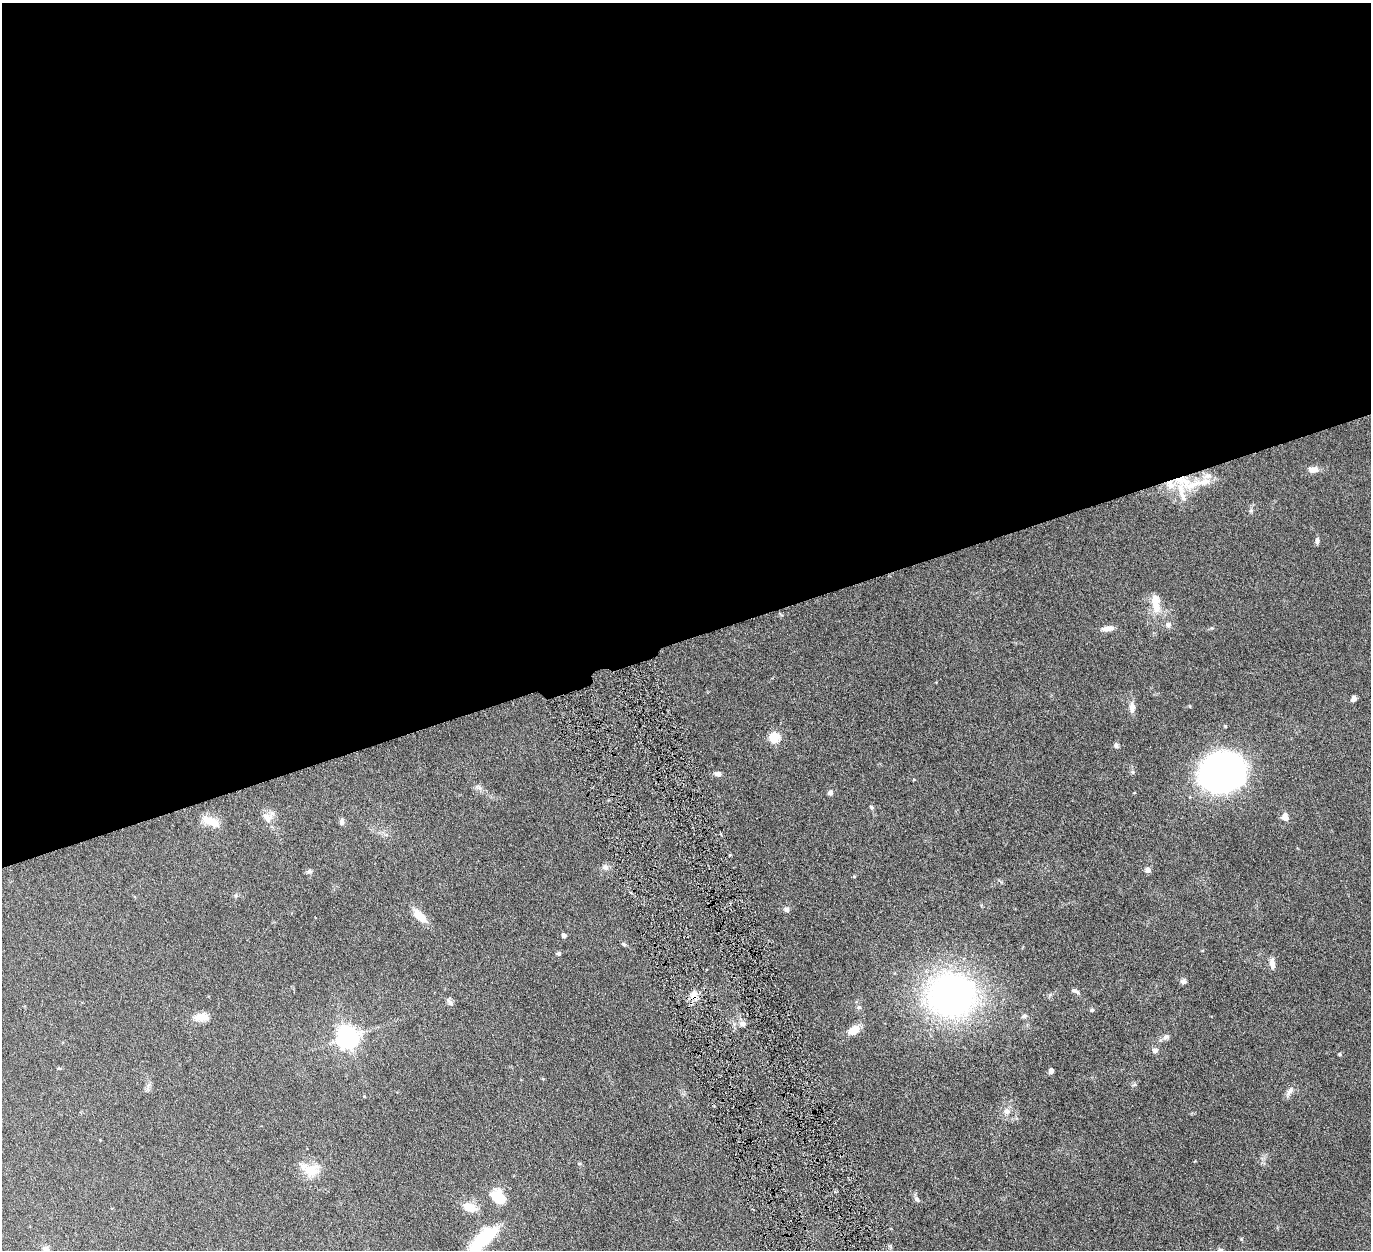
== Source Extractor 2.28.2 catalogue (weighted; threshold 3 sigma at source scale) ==
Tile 2 of 4 x 4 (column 2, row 1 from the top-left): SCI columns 1378-2746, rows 4035-5282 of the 5500 x 5446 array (HDU 1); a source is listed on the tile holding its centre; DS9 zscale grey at full resolution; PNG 1373 x 1252 px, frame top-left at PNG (2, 3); no overlay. Shown black and unused: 51% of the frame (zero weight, under 6 of 12 exposures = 1% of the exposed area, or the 3 px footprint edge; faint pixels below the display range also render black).
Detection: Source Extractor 2.28.2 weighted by HDU 2 'WHT'; one run over the whole footprint, this tile lists its part. Background 0.0511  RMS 0.0054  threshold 0.022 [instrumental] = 3 sigma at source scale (4.09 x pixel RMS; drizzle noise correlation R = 1.36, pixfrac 0.8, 0.05/0.05 arcsec/px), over >= 5 px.
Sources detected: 65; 7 inside a brighter listed object's ellipse — not listed separately; the other 58 listed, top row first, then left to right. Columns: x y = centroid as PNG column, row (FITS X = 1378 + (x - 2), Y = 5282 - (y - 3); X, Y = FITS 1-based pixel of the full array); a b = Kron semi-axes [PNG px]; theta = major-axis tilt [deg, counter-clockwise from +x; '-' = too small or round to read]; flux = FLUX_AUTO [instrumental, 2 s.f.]
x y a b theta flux
1314 470 13 8 3 3.2
1192 485 37 13 18 14
1251 511 6 5 - 0.8
1317 540 8 5 88 1.4
1156 606 17 10 -72 8.2
1168 625 8 7 - 1.9
1108 628 15 6 10 3.3
1353 699 6 5 - 1.9
1132 707 14 8 90 3.2
1225 726 4 4 - 0.53
774 738 13 12 - 7.3
1116 745 6 5 - 1.3
1222 772 30 25 19 290
718 774 9 6 -6 1.9
914 779 5 3 - 0.4
479 787 13 3 -24 1.3
830 793 6 5 - 1.5
871 807 6 5 - 0.8
267 817 15 11 -58 4.5
1285 817 10 7 -71 3
211 821 23 10 -23 7.1
342 822 8 6 -86 1.4
605 867 9 8 - 2
1148 870 5 5 - 3
309 871 7 5 44 0.92
236 895 6 4 72 0.69
786 909 7 6 - 1.3
420 916 21 9 -44 7.5
564 935 4 4 - 2.1
624 944 6 5 - 0.72
559 953 6 5 - 0.92
1272 963 13 6 -84 2.8
1183 981 8 7 - 1.3
1075 991 12 5 -26 1.3
694 995 13 9 82 4.2
951 995 59 52 -1 150
450 1002 14 5 -55 1.5
859 1007 7 5 -19 1
1092 1010 6 4 43 0.66
1024 1016 9 5 16 1.2
202 1017 19 10 2 5
742 1024 8 7 - 2.1
854 1030 11 8 33 8.1
348 1037 7 7 - 360
1166 1037 10 7 31 1.6
1155 1051 8 7 - 1.7
1340 1054 4 3 - 0.66
1051 1071 5 4 - 2
543 1079 5 3 - 0.39
1289 1092 18 6 58 2.2
1007 1111 9 8 - 2.8
310 1169 29 15 -13 10
498 1196 15 12 -48 14
917 1199 9 6 -62 1.3
469 1207 19 11 -20 6.3
483 1239 38 14 45 28
46 1248 10 7 -12 1.6
1220 1250 6 4 -2 0.7
Overlapping masked pixels (flux is a lower limit): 1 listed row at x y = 694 995
Isophote crosses this tile's border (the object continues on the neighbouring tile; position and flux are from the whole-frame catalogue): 1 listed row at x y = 483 1239